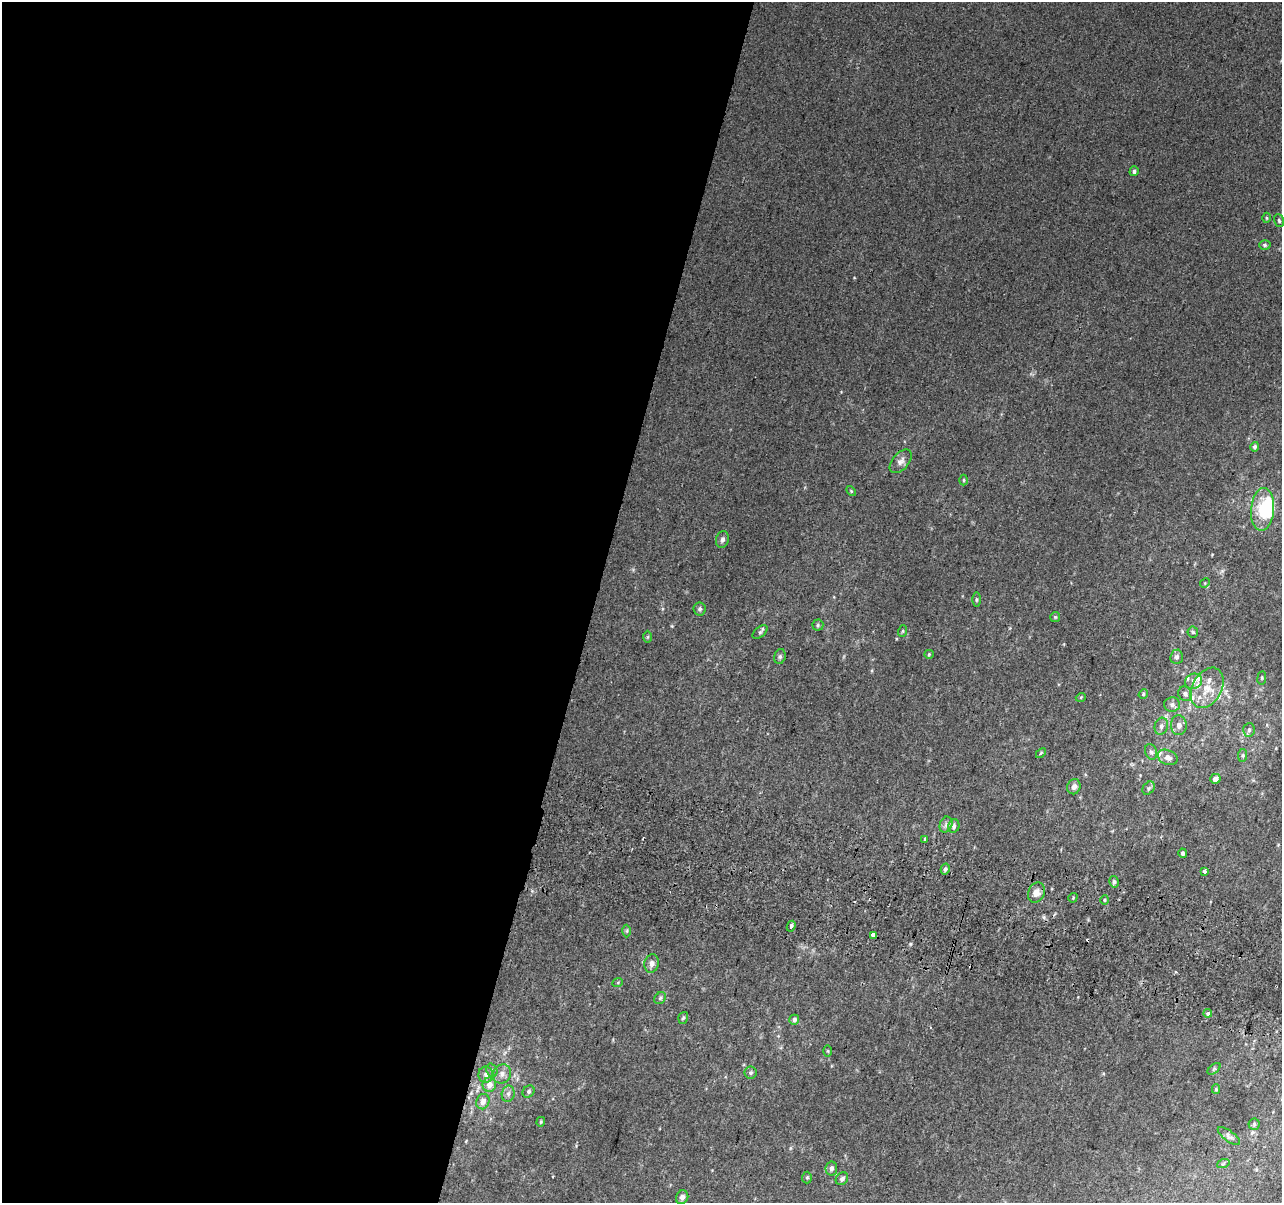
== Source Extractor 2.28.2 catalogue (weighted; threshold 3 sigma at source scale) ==
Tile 5 of 4 x 4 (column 1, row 2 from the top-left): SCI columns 21-1300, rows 2730-3930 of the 5152 x 5395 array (HDU 1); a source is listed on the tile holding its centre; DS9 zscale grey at full resolution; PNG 1284 x 1205 px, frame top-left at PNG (2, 2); each listed source drawn as its Kron ellipse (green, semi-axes under 4 px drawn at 4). Shown black and unused: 46% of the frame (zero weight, under 2 of 3 exposures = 2% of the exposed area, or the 3 px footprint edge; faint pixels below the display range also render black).
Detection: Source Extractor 2.28.2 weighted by HDU 2 'WHT'; one run over the whole footprint, this tile lists its part. Background 0.0203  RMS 0.0065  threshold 0.0293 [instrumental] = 3 sigma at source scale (4.5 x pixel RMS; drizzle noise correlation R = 1.50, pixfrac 1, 0.0396/0.0396 arcsec/px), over >= 5 px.
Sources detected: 89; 3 cosmic-ray / hot-pixel residue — neither listed nor drawn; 9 inside a brighter listed object's ellipse — not listed separately; the other 77 listed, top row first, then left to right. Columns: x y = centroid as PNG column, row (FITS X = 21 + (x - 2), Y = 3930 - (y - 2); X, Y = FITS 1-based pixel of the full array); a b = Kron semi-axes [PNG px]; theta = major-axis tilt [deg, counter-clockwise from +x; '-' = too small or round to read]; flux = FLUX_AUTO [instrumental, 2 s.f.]
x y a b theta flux
1134 171 5 4 - 1.7
1266 218 5 3 - 0.66
1279 221 6 4 -72 1.1
1265 245 6 5 - 1.1
1255 447 5 4 - 1.6
901 461 14 8 50 3.6
964 480 5 3 - 0.74
851 491 6 3 -46 0.66
1263 509 21 11 85 20
722 539 8 6 76 2
1205 583 5 4 - 0.7
976 599 7 3 -90 0.9
700 609 6 6 - 1.5
1055 617 5 5 - 0.77
818 625 5 5 - 1
903 631 6 3 70 0.73
760 632 9 5 39 1.1
1193 632 5 5 - 0.96
648 637 6 4 88 0.82
929 654 5 4 - 0.74
780 656 7 5 75 1.6
1177 657 7 6 - 2
1262 678 7 3 82 0.84
1194 681 9 7 23 3.5
1207 688 21 14 61 14
1143 694 5 4 - 0.85
1185 694 7 6 - 2.3
1081 697 5 3 - 0.59
1172 705 8 7 - 2.2
1179 725 10 8 -86 3.3
1161 726 8 6 72 2.3
1249 730 7 5 87 1.6
1151 752 8 6 -70 1.6
1041 753 6 3 45 0.77
1243 755 6 4 84 1.1
1168 757 10 7 -24 3.9
1215 779 5 5 - 3.9
1074 787 8 6 71 3.1
1149 788 7 5 50 1.2
946 825 8 6 69 2
954 826 7 5 75 1.9
925 839 3 3 - 0.77
1183 853 5 4 - 1.4
945 869 5 4 - 1.6
1204 871 4 3 - 5
1114 882 6 4 -78 1.3
1036 893 10 8 67 4.7
1073 898 5 3 - 0.68
1104 900 5 3 - 0.69
791 926 5 3 - 1.5
627 931 6 4 89 1
874 935 4 3 - 11
652 963 9 7 77 3.1
618 982 5 3 - 0.55
660 998 6 5 - 1.2
1208 1013 4 3 - 3.2
683 1018 6 4 70 1.2
794 1020 5 5 - 2.2
828 1051 5 3 - 0.64
1214 1069 7 4 37 0.82
492 1070 7 5 -69 1.4
751 1073 6 6 - 1.4
502 1074 10 9 - 3.7
486 1075 8 7 - 2.6
489 1085 7 7 - 4.7
1216 1089 5 4 - 0.89
529 1091 6 5 - 1.6
508 1094 8 6 77 2.2
483 1102 8 6 70 3.5
541 1122 5 4 - 0.76
1254 1124 5 5 - 1
1229 1136 13 5 -37 2
1223 1164 6 4 19 0.91
831 1168 7 5 80 2.6
807 1178 6 5 - 1
842 1179 7 5 47 2.1
682 1197 7 6 - 2.5
Unlisted compact peaks at least as high as the median listed source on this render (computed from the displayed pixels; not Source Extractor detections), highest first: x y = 910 944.